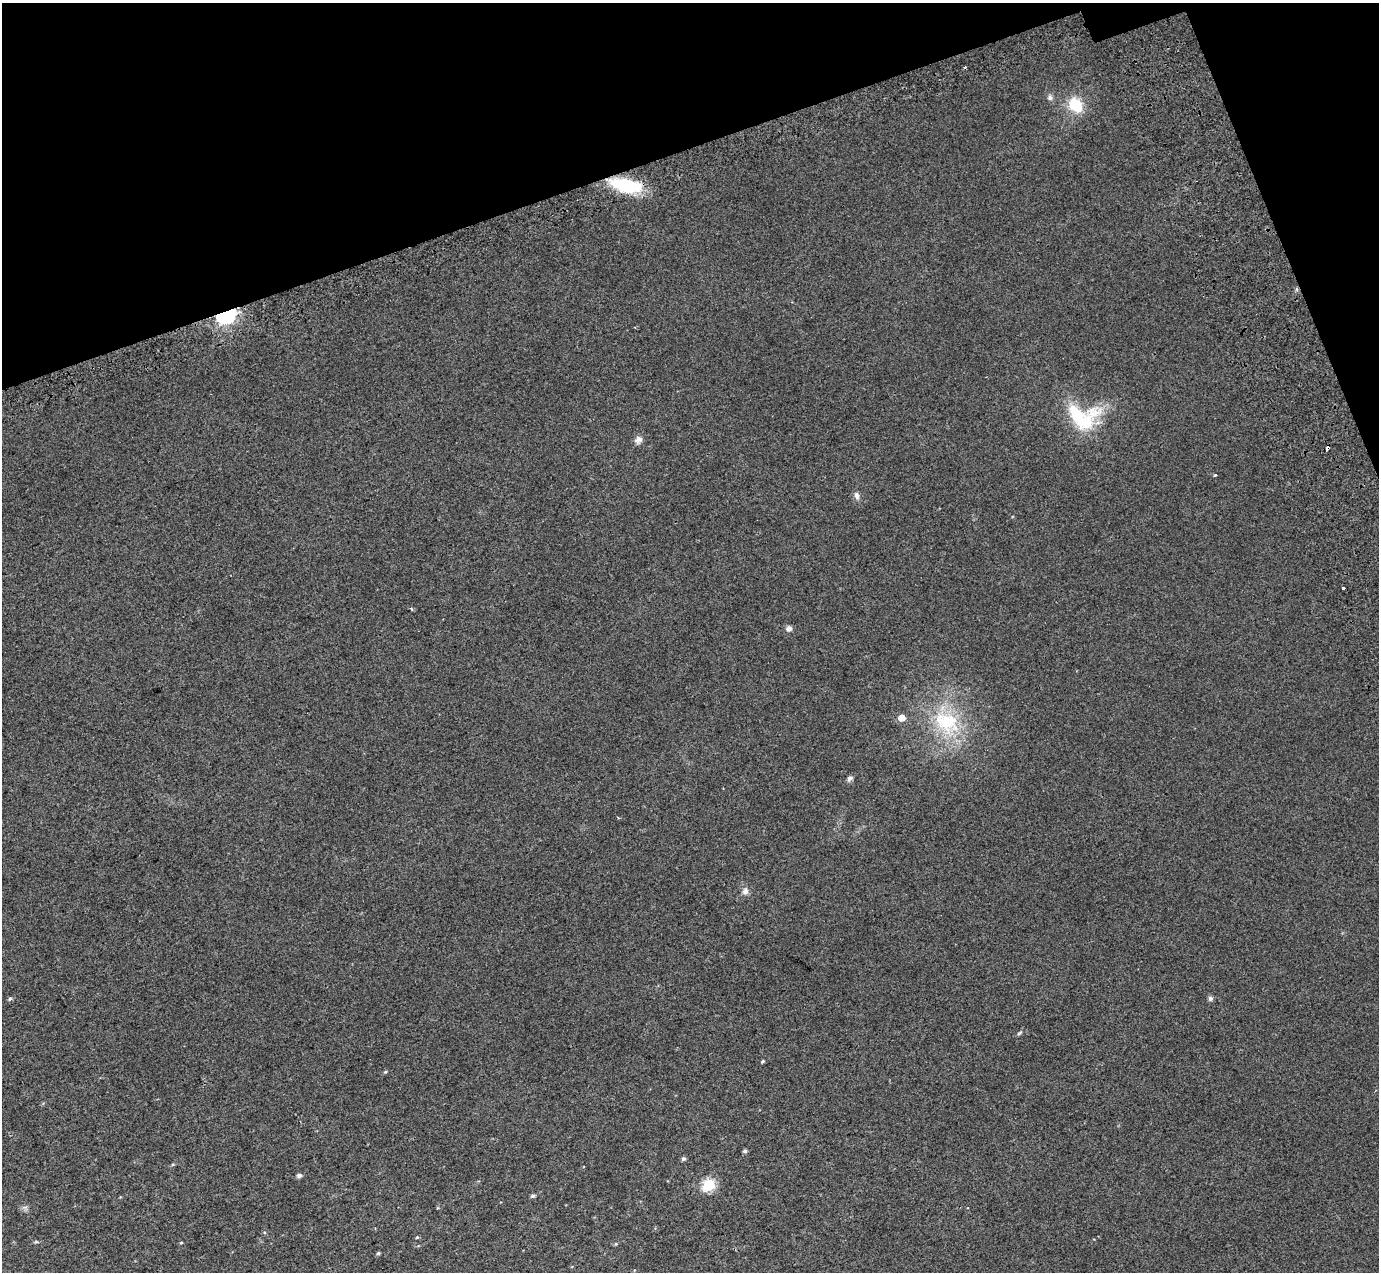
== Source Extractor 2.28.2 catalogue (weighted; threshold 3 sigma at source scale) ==
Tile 3 of 4 x 4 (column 3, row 1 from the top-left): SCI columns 2859-4235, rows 4035-5304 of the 5712 x 5475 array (HDU 1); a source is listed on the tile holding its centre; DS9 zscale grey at full resolution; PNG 1381 x 1274 px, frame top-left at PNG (2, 3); no overlay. Shown black and unused: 15% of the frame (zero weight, under 2 of 3 exposures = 6% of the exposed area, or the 3 px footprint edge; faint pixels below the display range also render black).
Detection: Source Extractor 2.28.2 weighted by HDU 2 'WHT'; one run over the whole footprint, this tile lists its part. Background 0.02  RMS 0.0071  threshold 0.032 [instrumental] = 3 sigma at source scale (4.5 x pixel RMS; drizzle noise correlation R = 1.50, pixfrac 1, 0.0396/0.0396 arcsec/px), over >= 5 px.
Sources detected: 34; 2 cosmic-ray / hot-pixel residue — not listed; the other 32 listed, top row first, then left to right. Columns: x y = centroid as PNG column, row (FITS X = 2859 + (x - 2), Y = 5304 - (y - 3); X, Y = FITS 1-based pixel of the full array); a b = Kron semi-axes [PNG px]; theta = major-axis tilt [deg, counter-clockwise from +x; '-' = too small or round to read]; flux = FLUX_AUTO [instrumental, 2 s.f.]
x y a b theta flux
1050 98 8 7 - 2.1
1076 105 18 14 -56 21
626 185 35 13 -10 40
226 314 8 6 24 350
1083 417 44 32 -11 45
638 440 11 9 44 3.5
1327 448 5 3 - 10
1215 475 3 2 - 1.9
857 496 11 6 -75 2.6
1344 588 3 3 - 3.1
411 609 4 4 - 0.8
789 628 5 5 - 3.5
902 718 6 6 - 5.9
947 722 42 30 -37 52
850 778 8 6 47 2.1
618 818 4 3 - 0.59
745 891 11 8 79 3.2
10 998 5 4 - 1.2
1210 998 5 5 - 2.3
1020 1033 8 4 38 1.2
763 1061 5 4 - 0.88
385 1072 5 3 - 0.74
745 1151 5 4 - 1.4
683 1159 5 5 - 1.7
299 1175 5 4 - 2.4
709 1185 6 6 - 68
533 1196 5 4 - 1.4
417 1237 4 4 - 0.66
36 1242 6 4 27 0.85
181 1243 5 3 - 0.54
616 1244 5 5 - 0.76
378 1253 4 4 - 1.1
Overlapping masked pixels (flux is a lower limit): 3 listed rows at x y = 626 185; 226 314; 1327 448